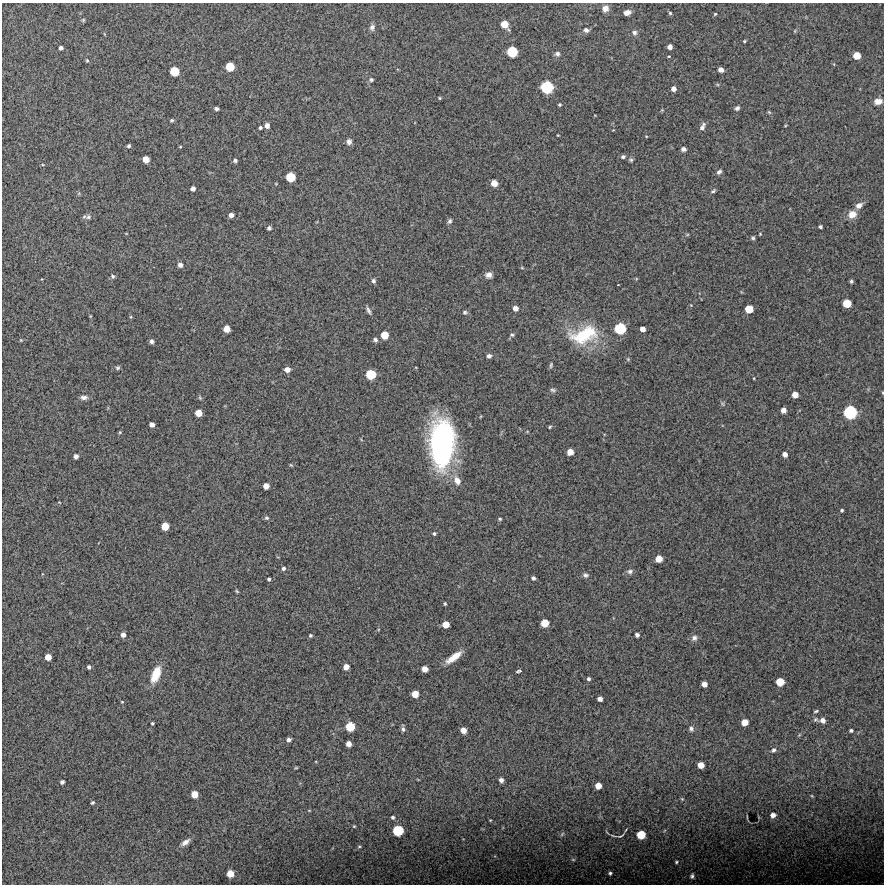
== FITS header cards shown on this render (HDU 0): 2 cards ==
NAXIS1  =                  882 /Length X axis
NAXIS2  =                  882 /Length Y axis

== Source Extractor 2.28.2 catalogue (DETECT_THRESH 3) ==
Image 882 x 882 px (HDU 0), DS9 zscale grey, 1 PNG px = 1 image px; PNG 886 x 886 px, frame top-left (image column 1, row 882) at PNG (2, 3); no overlay
Background 12300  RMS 320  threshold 946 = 3 sigma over >= 5 px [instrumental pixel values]
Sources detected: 179; all 179 listed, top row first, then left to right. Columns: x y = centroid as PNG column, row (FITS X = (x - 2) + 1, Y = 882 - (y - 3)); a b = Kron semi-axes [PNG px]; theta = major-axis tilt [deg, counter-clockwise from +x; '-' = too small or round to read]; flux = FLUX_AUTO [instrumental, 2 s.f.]
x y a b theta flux
605 8 8 7 - 1.3e+05
627 12 8 5 12 1.1e+05
670 13 4 4 - 2.6e+04
715 14 3 3 - 2.1e+04
83 20 5 5 - 2.7e+04
505 24 8 6 -52 2.8e+05
372 27 8 6 86 7.1e+04
586 30 8 6 -5 7.1e+04
634 33 7 7 - 6.5e+04
744 41 3 3 - 2.2e+04
670 47 5 4 - 1.1e+05
61 48 4 4 - 5.8e+04
512 52 8 7 - 6.3e+05
557 54 7 7 - 6.8e+04
669 56 4 3 - 2.3e+04
857 56 6 6 - 2.7e+05
87 60 5 4 - 2.8e+04
230 67 7 6 - 4.3e+05
721 70 5 4 - 1.3e+05
174 71 7 7 - 4.6e+05
371 80 6 5 - 3.9e+04
547 87 9 9 - 9.2e+05
674 89 5 5 - 1.0e+05
440 98 5 4 - 2.3e+04
878 101 9 6 4 1.4e+05
559 105 3 3 - 2.8e+04
737 108 6 5 - 5.4e+04
216 109 4 3 - 4.6e+04
662 110 4 4 - 1.9e+04
769 112 6 4 -45 2.6e+04
172 120 4 4 - 3.1e+04
267 126 5 4 - 8.5e+04
785 126 4 3 - 1.7e+04
702 127 10 5 65 8.6e+04
260 128 3 3 - 3.9e+04
558 135 3 2 - 1.4e+04
646 136 4 2 - 1.5e+04
349 142 6 6 - 8.0e+04
129 146 4 3 - 3.7e+04
180 147 3 3 - 1.7e+04
683 149 5 5 - 6.5e+04
623 157 5 4 - 4.7e+04
146 159 6 5 - 2.0e+05
235 160 5 4 - 4.5e+04
631 160 7 5 -14 3.5e+04
719 172 7 5 39 5.8e+04
290 177 7 7 - 4.7e+05
494 183 5 5 - 2.1e+05
193 189 4 4 - 8.3e+04
713 191 6 4 26 3.6e+04
859 205 9 7 35 1.1e+05
852 214 10 9 - 2.0e+05
231 215 4 4 - 1.0e+05
88 217 8 7 - 6.6e+04
450 221 6 5 - 4.8e+04
820 227 4 3 - 3.7e+04
269 228 4 4 - 5.0e+04
760 234 3 3 - 1.7e+04
687 235 5 3 - 2.3e+04
753 238 5 4 - 3.4e+04
180 265 5 5 - 8.1e+04
522 268 6 3 -19 1.9e+04
489 275 7 6 - 1.1e+05
112 276 5 4 - 3.8e+04
373 281 5 4 - 5.5e+04
851 281 4 3 - 3.8e+04
618 285 3 2 - 1.1e+04
847 303 6 6 - 3.7e+05
691 305 4 4 - 1.5e+04
515 308 5 5 - 1.1e+05
749 309 6 6 - 3.3e+05
368 310 10 4 -64 5.8e+04
465 312 6 5 - 3.7e+04
131 317 5 3 - 2.0e+04
620 328 9 8 - 7.4e+05
226 329 5 5 - 2.1e+05
642 329 5 4 - 1.2e+05
384 335 6 6 - 2.9e+05
512 335 5 4 - 3.4e+04
584 335 36 19 19 1.2e+06
21 340 4 3 - 1.8e+04
375 340 6 5 - 4.7e+04
151 341 4 4 - 6.6e+04
489 356 5 5 - 5.8e+04
551 365 7 4 80 3.2e+04
118 368 5 5 - 3.5e+04
287 369 5 5 - 1.3e+05
371 374 7 7 - 5.4e+05
754 378 3 2 - 1.5e+04
553 390 8 5 -4 4.3e+04
795 395 5 5 - 1.7e+05
84 397 9 5 -3 7.6e+04
200 398 6 4 -78 2.8e+04
723 404 6 4 -71 2.9e+04
783 410 5 5 - 1.2e+05
850 412 10 10 - 1.0e+06
198 413 6 5 - 2.3e+05
152 425 5 4 - 1.0e+05
550 427 4 3 - 2.3e+04
120 432 4 4 - 2.3e+04
442 443 44 22 87 4.3e+06
570 452 5 5 - 1.8e+05
785 454 5 4 - 1.0e+05
76 456 4 4 - 7.6e+04
291 465 5 3 - 2.0e+04
457 481 11 8 -63 1.7e+05
266 486 5 5 - 1.6e+05
59 502 5 3 - 1.4e+04
842 510 4 3 - 3.2e+04
266 518 6 5 - 3.9e+04
500 519 4 3 - 2.7e+04
165 526 6 6 - 3.1e+05
434 533 4 4 - 3.1e+04
659 559 6 5 - 2.3e+05
283 568 5 5 - 4.7e+04
630 571 8 6 -1 6.4e+04
585 575 7 5 -21 5.3e+04
533 578 4 4 - 4.3e+04
269 579 3 3 - 3.6e+04
237 591 5 4 - 2.5e+04
445 604 4 3 - 2.6e+04
545 623 6 6 - 3.3e+05
446 624 6 5 - 2.3e+05
123 635 5 4 - 8.6e+04
310 635 4 4 - 3.1e+04
637 635 4 4 - 6.6e+04
694 638 8 8 - 8.2e+04
48 657 5 5 - 2.0e+05
453 657 18 6 36 2.9e+05
89 667 4 3 - 4.4e+04
346 667 5 5 - 1.4e+05
425 669 5 5 - 1.7e+05
518 671 5 3 - 3.2e+04
156 674 16 8 68 4.7e+05
588 679 4 4 - 4.3e+04
780 682 6 6 - 3.5e+05
704 684 5 5 - 1.4e+05
415 694 6 5 - 2.3e+05
600 699 5 4 - 8.8e+04
122 702 3 3 - 1.8e+04
816 711 6 3 13 3.0e+04
823 720 7 6 - 1.2e+05
745 722 5 5 - 2.2e+05
152 723 3 3 - 2.6e+04
350 727 7 7 - 4.5e+05
403 729 7 5 -76 4.8e+04
691 729 6 6 - 5.5e+04
463 730 5 5 - 1.7e+05
851 730 4 4 - 4.1e+04
799 735 6 3 19 2.2e+04
289 740 4 4 - 6.0e+04
349 744 5 5 - 1.3e+05
773 750 7 6 - 5.6e+04
701 765 5 5 - 1.9e+05
296 768 5 3 - 1.9e+04
501 780 5 4 - 8.2e+04
62 782 4 4 - 5.6e+04
598 786 5 5 - 1.9e+05
194 794 6 5 - 2.3e+05
812 796 4 3 - 1.9e+04
682 799 5 4 - 2.5e+04
92 803 3 3 - 3.3e+04
309 810 4 2 - 1.5e+04
773 815 5 5 - 1.2e+05
393 817 5 5 - 4.5e+04
490 820 4 3 - 1.8e+04
354 826 4 3 - 2.0e+04
398 831 8 7 - 6.5e+05
562 834 7 4 46 3.4e+04
641 835 7 6 - 4.0e+05
613 836 12 2 -9 2.9e+04
621 836 8 3 24 2.6e+04
185 842 12 6 32 1.0e+05
359 846 5 4 - 2.7e+04
573 860 6 4 -1 2.9e+04
676 862 5 4 - 2.9e+04
610 873 5 4 - 3.6e+04
230 874 6 5 - 2.5e+05
692 876 7 6 - 5.4e+04